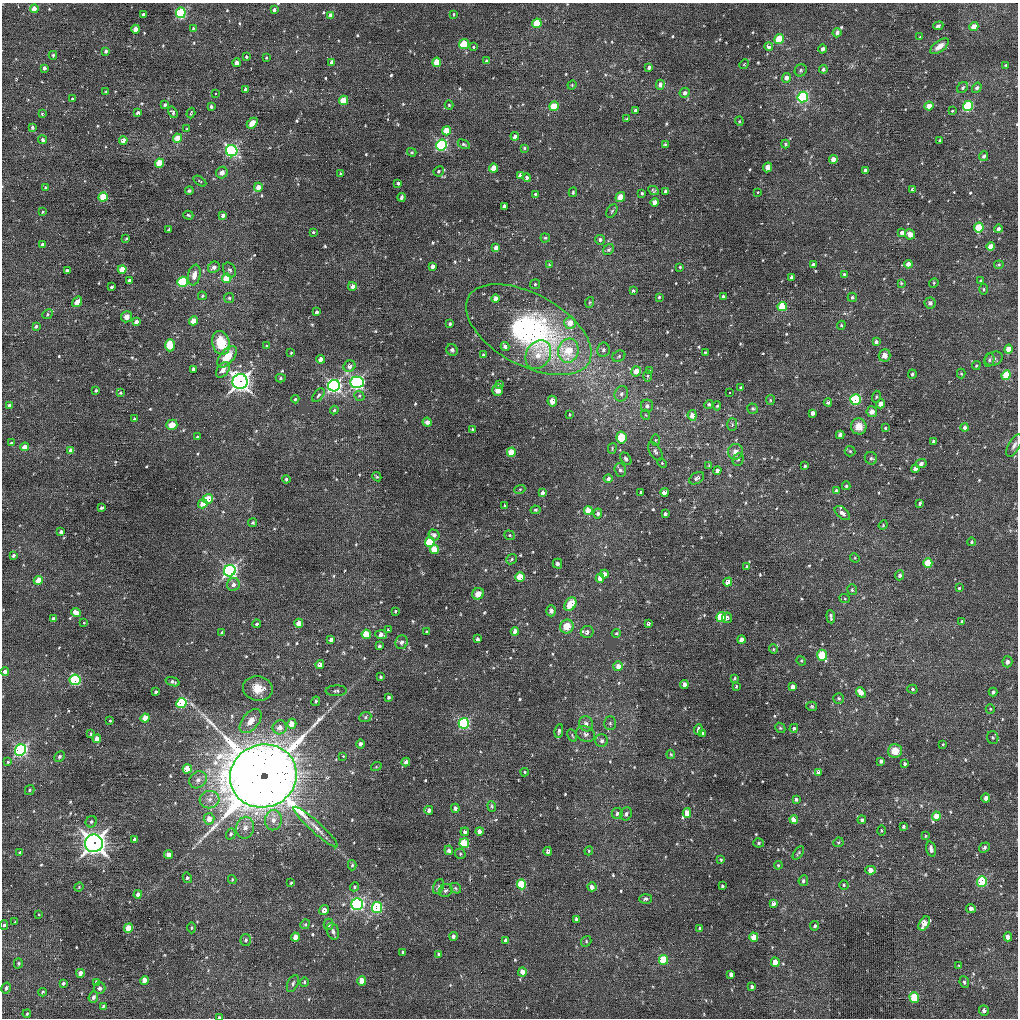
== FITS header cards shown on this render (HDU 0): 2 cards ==
NAXIS1  =                 1016 / length of data axis 1
NAXIS2  =                 1016 / length of data axis 2

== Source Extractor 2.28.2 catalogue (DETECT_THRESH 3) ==
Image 1016 x 1016 px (HDU 0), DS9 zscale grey, 1 PNG px = 1 image px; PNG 1020 x 1020 px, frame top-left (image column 1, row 1016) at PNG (2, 3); each listed source drawn as its Kron ellipse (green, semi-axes under 4 px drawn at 4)
Background 13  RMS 3.5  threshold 10.4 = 3 sigma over >= 5 px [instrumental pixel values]
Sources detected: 588; of the 588, the 500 brightest by FLUX_AUTO listed and drawn (88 fainter detections omitted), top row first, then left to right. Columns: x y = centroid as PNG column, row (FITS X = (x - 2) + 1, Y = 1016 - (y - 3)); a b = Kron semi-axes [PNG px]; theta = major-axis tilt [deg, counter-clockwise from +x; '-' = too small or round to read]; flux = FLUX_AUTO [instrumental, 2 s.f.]
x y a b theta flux
34 9 4 4 - 2.0e+03
274 10 4 3 - 7.4e+02
181 13 5 5 - 2.8e+04
454 14 4 3 - 2.4e+02
144 15 4 3 - 1.2e+03
330 15 4 3 - 1.0e+03
537 23 5 4 - 7.7e+03
938 26 5 4 - 5.5e+02
974 27 5 4 - 2.9e+03
193 28 3 2 - 2.4e+02
136 29 4 4 - 2.3e+03
837 33 5 4 - 8.2e+02
920 37 3 2 - 2.3e+02
779 39 5 4 - 7.7e+03
464 44 5 4 - 1.0e+04
769 46 4 4 - 1.6e+03
939 46 11 5 36 1.7e+03
474 47 3 3 - 1.4e+03
823 49 4 4 - 9.6e+02
106 51 3 3 - 5.0e+02
53 55 4 3 - 2.9e+02
246 57 3 3 - 2.8e+02
266 58 3 2 - 2.4e+02
486 61 4 3 - 4.2e+02
331 62 4 3 - 5.9e+02
437 62 5 4 - 6.6e+03
237 63 4 3 - 1.5e+03
744 64 5 4 - 2.7e+02
1005 65 4 4 - 2.3e+02
649 67 3 3 - 6.0e+02
44 68 4 3 - 6.4e+02
823 69 4 4 - 4.8e+02
801 70 6 5 - 4.5e+02
786 78 5 4 - 1.2e+03
572 85 5 4 - 2.3e+02
660 85 5 4 - 1.1e+03
963 88 6 5 - 4.5e+02
977 88 5 4 - 6.7e+02
245 89 4 3 - 4.2e+02
106 92 3 3 - 2.7e+02
216 93 3 3 - 6.4e+02
685 93 5 5 - 7.2e+02
803 97 5 5 - 3.2e+04
72 99 3 3 - 3.0e+02
343 100 5 4 - 6.0e+03
165 105 4 4 - 3.9e+02
449 105 4 4 - 2.5e+02
211 106 4 3 - 5.7e+02
554 106 5 4 - 7.5e+03
929 106 4 4 - 3.4e+03
968 106 5 5 - 2.3e+04
635 111 4 3 - 5.1e+02
952 111 4 3 - 2.3e+02
173 112 6 4 -58 4.1e+02
138 113 4 3 - 7.4e+02
191 113 5 2 - 2.2e+02
42 114 3 3 - 2.9e+02
627 119 4 3 - 2.8e+02
739 121 4 4 - 2.4e+02
252 123 6 4 44 1.7e+03
32 127 3 3 - 3.6e+02
187 129 3 3 - 3.1e+02
446 131 4 4 - 4.9e+03
515 136 4 3 - 6.7e+02
178 138 4 4 - 3.5e+03
43 140 4 3 - 4.0e+02
123 140 4 4 - 1.7e+03
940 140 4 3 - 3.4e+02
464 144 6 3 -28 3.5e+02
665 144 4 3 - 2.8e+02
785 144 4 4 - 2.6e+02
441 145 5 5 - 3.3e+04
524 148 4 3 - 3.3e+02
232 151 6 5 - 4.6e+04
412 152 5 4 - 2.9e+02
984 156 5 4 - 6.6e+02
833 159 4 4 - 2.0e+03
159 163 4 4 - 7.4e+03
768 167 5 4 - 1.3e+03
493 168 4 4 - 3.3e+03
865 170 4 3 - 5.6e+02
439 171 5 5 - 4.2e+02
222 173 6 5 - 1.3e+03
341 174 3 3 - 5.2e+02
520 175 4 4 - 1.2e+03
527 178 4 3 - 7.4e+02
200 181 7 3 -33 2.3e+02
398 183 3 3 - 4.4e+02
258 187 4 4 - 1.8e+03
45 188 3 3 - 1.6e+03
912 189 4 3 - 4.2e+02
189 191 4 3 - 3.4e+02
654 191 6 4 -27 3.7e+02
666 191 4 4 - 1.1e+03
573 192 5 3 - 3.2e+02
758 192 3 3 - 1.2e+03
642 193 3 3 - 3.1e+02
535 194 4 4 - 3.3e+02
103 197 4 4 - 7.8e+03
402 197 4 3 - 4.8e+02
620 197 5 4 - 2.6e+03
655 202 4 4 - 2.6e+03
504 206 4 3 - 7.7e+02
612 211 7 4 59 3.9e+02
43 212 3 2 - 2.4e+02
188 215 5 3 - 3.0e+02
223 215 4 4 - 7.2e+02
979 227 5 4 - 8.7e+03
998 229 4 4 - 7.2e+02
169 230 4 2 - 2.7e+02
313 232 3 3 - 1.7e+03
902 233 4 4 - 1.2e+03
910 234 5 5 - 1.6e+03
545 238 4 4 - 3.2e+02
126 239 3 2 - 2.3e+02
600 240 5 5 - 6.2e+02
42 244 3 3 - 5.8e+02
991 246 4 4 - 3.1e+03
496 248 4 4 - 1.7e+03
609 250 6 5 - 4.8e+02
813 264 4 3 - 4.4e+02
908 264 4 4 - 2.1e+03
549 265 4 4 - 2.7e+02
999 265 5 3 - 2.7e+02
432 266 4 3 - 1.0e+03
214 267 6 5 - 1.0e+03
680 267 3 3 - 2.3e+02
122 269 4 4 - 3.1e+03
67 270 4 3 - 6.2e+02
230 270 8 6 -55 6.3e+02
844 274 4 3 - 2.7e+02
194 275 10 6 79 1.9e+03
792 277 4 3 - 8.8e+02
227 278 5 4 - 6.1e+03
129 280 4 3 - 7.8e+02
981 280 4 4 - 2.7e+02
182 282 5 5 - 2.1e+04
901 283 4 4 - 2.5e+02
934 283 5 4 - 2.8e+02
535 284 5 5 - 2.9e+02
352 286 4 4 - 1.0e+03
111 287 3 3 - 3.1e+02
984 289 5 3 - 2.5e+02
633 291 3 3 - 4.2e+02
202 296 4 3 - 2.8e+02
659 297 3 3 - 3.3e+02
723 297 3 3 - 6.5e+02
852 297 4 4 - 4.0e+02
229 298 5 5 - 3.2e+02
496 299 4 4 - 2.0e+03
77 302 6 4 55 1.6e+03
590 302 5 4 - 2.6e+02
930 303 5 5 - 6.8e+02
782 306 5 4 - 1.0e+04
317 312 4 3 - 5.7e+02
48 314 5 4 - 3.5e+02
127 317 5 5 - 1.1e+03
193 321 4 4 - 3.4e+03
136 322 4 4 - 1.1e+03
570 323 6 5 - 2.7e+03
450 324 3 3 - 3.9e+02
841 325 4 4 - 2.6e+02
36 326 4 3 - 4.4e+02
529 330 69 36 -28 5.9e+04
876 342 4 3 - 7.1e+02
221 343 12 8 -76 6.8e+03
170 345 6 5 - 8.5e+03
266 346 4 3 - 2.6e+02
505 347 4 4 - 7.4e+02
1008 349 4 4 - 3.9e+03
452 350 6 5 - 5.0e+02
603 350 7 6 - 7.4e+02
568 351 12 10 74 7.4e+03
705 352 3 2 - 2.5e+02
291 353 3 3 - 2.4e+02
483 355 3 3 - 3.0e+02
538 355 15 12 61 3.4e+03
884 355 6 6 - 1.3e+03
619 356 7 5 30 4.6e+02
227 357 13 6 50 4.7e+03
321 359 4 4 - 1.4e+03
994 359 9 6 19 8.1e+02
989 360 7 5 76 4.5e+02
976 365 4 3 - 2.9e+02
349 366 6 5 - 1.2e+03
193 369 4 3 - 6.2e+02
223 370 9 5 52 1.6e+03
636 371 5 4 - 3.0e+03
650 371 3 3 - 1.1e+03
912 374 5 3 - 4.9e+02
961 374 5 4 - 2.6e+02
1006 375 5 4 - 9.2e+03
647 376 6 4 -89 3.6e+02
281 378 5 4 - 3.1e+02
240 382 7 7 - 1.5e+05
357 382 7 5 0 6.4e+04
499 384 4 3 - 3.2e+02
334 386 6 5 - 7.3e+04
740 388 4 3 - 3.5e+02
96 390 3 3 - 3.5e+02
497 390 6 5 - 1.4e+03
120 393 3 2 - 2.8e+02
729 393 3 3 - 6.0e+02
621 394 8 6 66 8.9e+02
318 395 8 4 51 5.7e+02
359 396 5 5 - 3.5e+02
876 397 6 4 72 2.9e+02
295 399 4 4 - 3.2e+02
856 399 5 5 - 2.3e+04
770 400 5 4 - 2.6e+02
552 401 5 4 - 1.6e+03
828 402 4 4 - 6.3e+02
709 404 4 4 - 3.9e+02
881 404 4 4 - 2.5e+03
9 405 3 3 - 5.0e+02
647 406 6 6 - 8.6e+02
717 406 4 4 - 2.8e+02
753 409 5 5 - 3.9e+02
334 410 4 4 - 3.2e+02
872 412 5 5 - 1.4e+03
813 413 4 4 - 1.2e+03
570 415 3 3 - 2.7e+02
646 415 5 3 - 2.3e+02
692 415 5 4 - 2.5e+03
134 419 3 3 - 3.3e+02
427 422 5 4 - 6.6e+02
732 424 6 5 - 4.9e+02
172 425 5 5 - 2.4e+03
859 426 8 7 - 2.7e+03
885 428 3 3 - 3.5e+02
965 428 4 4 - 8.0e+02
472 429 4 3 - 2.9e+02
840 435 4 4 - 7.9e+02
197 437 4 3 - 2.6e+02
621 438 6 5 - 1.0e+04
655 440 5 3 - 2.4e+02
934 442 4 3 - 9.8e+02
11 443 3 2 - 2.6e+02
1014 445 12 5 62 9.8e+02
25 447 4 4 - 2.4e+03
612 448 5 4 - 2.4e+02
71 450 4 4 - 8.6e+02
655 451 10 5 -58 6.9e+02
850 451 5 5 - 3.6e+02
511 452 4 4 - 5.7e+03
735 452 8 7 - 1.6e+03
871 458 6 6 - 5.9e+02
626 459 7 5 -56 5.5e+02
738 459 6 5 - 4.6e+02
662 463 5 3 - 2.3e+02
921 464 5 4 - 7.7e+02
709 465 4 4 - 2.3e+02
805 466 3 3 - 3.3e+02
915 469 4 3 - 1.7e+03
620 470 7 5 -71 6.6e+02
717 471 4 4 - 1.1e+03
377 477 5 4 - 3.1e+02
608 478 4 4 - 8.3e+02
696 478 8 5 31 6.7e+02
286 479 4 3 - 4.3e+02
846 486 4 4 - 3.3e+02
520 489 5 3 - 2.3e+02
836 491 4 4 - 6.6e+02
641 492 3 3 - 3.9e+02
664 492 4 3 - 2.8e+04
542 493 4 4 - 9.6e+02
208 499 5 4 - 6.1e+03
920 503 4 3 - 4.5e+02
203 504 5 4 - 2.7e+03
505 506 3 3 - 2.6e+02
102 508 4 3 - 4.7e+02
535 510 5 3 - 3.2e+02
588 510 4 4 - 3.6e+03
598 513 5 4 - 6.8e+02
842 513 9 5 -40 1.0e+03
665 514 4 3 - 7.7e+02
253 522 5 4 - 3.7e+02
883 525 5 4 - 2.6e+02
61 532 4 3 - 6.9e+02
434 535 6 5 - 8.8e+02
510 535 5 4 - 3.1e+02
430 542 5 4 - 1.1e+04
972 542 4 3 - 4.0e+02
434 549 5 4 - 5.9e+03
13 556 4 3 - 4.9e+02
855 558 5 4 - 2.7e+02
512 559 6 4 40 3.1e+02
928 563 5 4 - 8.2e+03
557 564 5 4 - 6.0e+02
747 567 4 3 - 6.7e+02
230 571 6 5 - 7.5e+04
604 574 4 4 - 1.6e+03
900 575 5 4 - 6.8e+02
520 577 5 5 - 5.6e+03
600 578 4 4 - 1.7e+03
38 580 5 4 - 2.7e+03
728 582 4 4 - 2.7e+03
233 584 6 6 - 8.8e+02
959 588 3 3 - 2.9e+02
852 590 5 5 - 4.4e+02
478 594 6 5 - 1.7e+03
845 599 5 3 - 2.4e+02
570 604 7 5 55 4.0e+03
395 611 3 3 - 2.6e+02
551 611 5 5 - 6.6e+02
76 612 5 4 - 2.0e+03
721 617 5 4 - 1.3e+04
831 617 7 3 -84 6.1e+02
727 618 5 5 - 7.5e+02
54 619 4 4 - 1.1e+03
962 621 4 3 - 3.2e+02
84 623 3 3 - 1.4e+03
299 623 4 4 - 3.0e+03
648 623 4 3 - 5.7e+02
257 624 4 3 - 3.3e+02
567 627 7 6 - 3.4e+03
388 630 3 3 - 3.7e+02
515 631 4 4 - 1.8e+03
427 632 3 3 - 3.4e+02
587 632 6 6 - 1.0e+03
222 633 4 3 - 4.5e+02
616 633 4 4 - 2.8e+02
366 634 4 4 - 5.5e+03
381 635 6 4 -5 1.4e+03
331 639 4 3 - 8.3e+02
477 639 4 3 - 5.8e+02
741 640 4 4 - 1.6e+03
401 642 7 6 - 7.6e+02
379 646 3 3 - 3.9e+02
773 649 5 4 - 2.7e+02
822 655 5 5 - 1.2e+04
801 661 5 4 - 2.7e+02
1007 662 5 5 - 1.0e+03
320 665 4 4 - 1.7e+03
618 666 5 4 - 1.7e+03
5 672 4 4 - 8.7e+02
381 677 4 3 - 3.1e+02
735 678 3 3 - 2.7e+02
75 680 5 5 - 2.3e+04
173 682 7 4 -18 5.2e+02
684 684 4 4 - 1.4e+03
736 686 3 2 - 2.3e+02
793 687 4 4 - 1.1e+03
258 688 15 12 -11 3.7e+03
912 689 5 4 - 3.4e+02
336 691 10 5 3 5.5e+02
156 692 3 3 - 3.7e+02
861 692 6 4 -49 2.4e+03
993 692 4 3 - 6.1e+02
389 697 3 3 - 3.6e+02
839 698 5 5 - 3.9e+02
316 701 5 4 - 4.0e+02
181 703 5 5 - 2.1e+04
812 706 5 4 - 3.6e+02
990 709 5 4 - 3.0e+02
365 717 6 5 - 3.9e+02
145 718 4 4 - 3.7e+03
110 721 3 3 - 1.5e+03
251 721 14 8 50 2.8e+03
464 723 5 5 - 2.9e+04
610 723 7 5 -89 4.4e+02
292 724 5 4 - 3.0e+03
586 724 8 7 - 1.1e+03
280 727 7 7 - 2.0e+03
780 728 5 4 - 3.1e+02
794 728 4 4 - 3.8e+02
698 730 5 3 - 5.9e+02
559 731 7 3 82 4.7e+02
703 733 4 3 - 5.6e+02
91 734 3 3 - 3.4e+02
586 734 9 7 -20 9.0e+02
572 735 6 3 -61 3.0e+02
993 737 6 5 - 4.2e+02
97 739 4 4 - 3.3e+03
602 741 6 6 - 6.7e+02
361 744 4 4 - 8.2e+02
943 744 3 3 - 2.2e+02
20 750 6 5 - 5.5e+04
895 751 7 6 - 3.4e+03
671 754 5 3 - 2.5e+02
59 756 6 4 46 4.1e+02
343 756 3 2 - 7.4e+02
881 761 4 3 - 6.2e+02
8 762 3 3 - 2.2e+03
406 762 4 4 - 1.1e+03
905 764 3 3 - 4.4e+02
376 767 5 3 - 2.3e+02
187 769 4 4 - 5.9e+03
525 772 4 3 - 2.7e+02
818 772 4 3 - 7.3e+02
263 776 34 31 19 1.3e+06
198 780 9 7 42 1.3e+03
30 790 5 4 - 4.3e+02
986 798 4 4 - 1.2e+03
796 799 4 3 - 4.5e+02
209 800 10 8 15 1.7e+03
492 806 5 4 - 3.1e+02
455 808 4 4 - 9.2e+02
429 810 4 4 - 8.4e+02
617 813 5 5 - 6.3e+02
687 813 5 4 - 2.5e+03
626 814 7 5 67 6.3e+02
936 816 4 4 - 4.4e+03
209 819 6 5 - 2.1e+03
794 819 4 4 - 3.3e+03
273 820 10 8 86 1.9e+03
862 820 4 3 - 6.2e+02
91 822 6 5 - 5.3e+02
903 826 3 3 - 4.0e+02
316 827 29 5 -42 2.4e+03
245 828 11 9 79 1.7e+03
881 830 5 2 - 2.2e+02
479 831 4 4 - 1.4e+03
465 832 4 4 - 8.1e+02
231 834 5 4 - 4.9e+02
926 836 3 3 - 2.3e+02
135 839 4 3 - 9.7e+02
838 842 5 5 - 3.1e+02
94 843 9 9 - 1.9e+05
464 843 5 4 - 1.2e+04
759 843 5 4 - 3.8e+02
984 847 6 4 35 5.4e+02
931 849 8 4 -77 1.1e+03
449 850 5 4 - 5.9e+02
548 851 4 4 - 8.4e+02
589 851 4 4 - 2.3e+02
20 852 3 3 - 2.2e+03
798 853 8 3 54 3.2e+02
460 854 5 5 - 3.1e+02
168 855 4 4 - 1.5e+03
721 860 4 3 - 2.3e+02
352 865 5 4 - 3.3e+02
778 865 4 3 - 2.4e+02
871 870 5 4 - 2.2e+03
187 878 5 4 - 5.9e+02
232 879 4 4 - 2.4e+02
803 881 5 4 - 4.8e+02
982 882 5 5 - 2.0e+04
291 883 3 2 - 2.4e+02
521 884 5 4 - 1.3e+04
844 885 4 4 - 3.3e+02
722 886 3 3 - 3.8e+02
79 887 5 4 - 2.6e+02
354 887 5 4 - 3.6e+02
439 887 8 5 68 5.0e+02
592 887 4 4 - 1.5e+03
455 888 6 5 - 3.5e+02
446 890 7 6 - 5.0e+02
138 894 4 4 - 1.0e+03
646 899 6 5 - 5.5e+02
773 903 4 4 - 8.2e+02
357 904 6 5 - 5.1e+04
377 908 5 5 - 2.2e+04
971 908 5 4 - 9.3e+02
324 910 5 4 - 1.6e+03
39 914 3 3 - 1.5e+03
576 919 4 3 - 7.8e+02
15 922 3 3 - 2.4e+02
924 923 8 5 60 3.7e+03
305 924 5 4 - 3.4e+02
328 924 5 5 - 6.7e+02
4 925 5 3 - 3.6e+02
815 926 5 4 - 4.1e+02
129 928 5 4 - 5.2e+03
191 928 6 3 89 2.6e+02
700 928 4 3 - 5.1e+02
333 931 8 6 -69 7.1e+02
453 936 4 3 - 7.4e+02
295 937 4 4 - 2.5e+03
754 937 4 4 - 5.2e+03
1008 937 4 4 - 1.9e+03
246 940 6 5 - 5.3e+02
506 940 3 3 - 8.0e+03
586 941 5 5 - 3.2e+02
403 952 3 3 - 4.0e+02
439 954 4 3 - 5.4e+02
663 960 5 4 - 1.1e+04
775 962 5 4 - 3.2e+03
18 963 5 4 - 3.2e+02
959 966 3 3 - 2.7e+02
522 972 4 4 - 1.9e+03
80 973 4 4 - 1.6e+03
731 974 4 4 - 1.1e+03
145 980 4 4 - 2.7e+03
362 981 5 4 - 3.1e+03
96 982 4 3 - 9.6e+02
304 982 4 4 - 2.8e+02
964 982 6 4 -66 4.9e+02
63 983 4 3 - 4.9e+02
293 983 9 5 66 5.8e+02
752 987 4 3 - 5.3e+02
6 988 5 4 - 7.7e+02
99 988 6 5 - 6.6e+02
42 992 4 2 - 3.9e+02
93 997 6 4 67 6.6e+02
914 998 5 4 - 1.1e+04
103 1006 4 3 - 3.5e+02
984 1010 5 5 - 7.6e+02
27 1014 4 3 - 2.5e+02
219 1017 3 3 - 3.5e+02
At the frame edge (FLAGS 8, measured only in part): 1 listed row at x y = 219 1017
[88 fainter detections neither listed nor drawn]

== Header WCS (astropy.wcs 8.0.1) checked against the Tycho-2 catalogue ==
Header WCS as astropy/WCSLIB reads it (applying the file's SIP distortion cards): RA---SIN-SIP/DEC--SIN-SIP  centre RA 14:04:05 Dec +29:24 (211.02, +29.41 deg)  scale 2.76 arcsec/px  FOV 46.7' x 46.4'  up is +26 deg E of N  parity normal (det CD < 0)
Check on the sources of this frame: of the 60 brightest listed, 25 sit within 4.1 arcsec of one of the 33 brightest Tycho-2 stars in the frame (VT <= 13.59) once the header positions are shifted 0.14 arcsec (0.10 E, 0.10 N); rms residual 1.41 arcsec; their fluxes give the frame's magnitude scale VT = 22.28 - 2.5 log10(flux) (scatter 0.41 mag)
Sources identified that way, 24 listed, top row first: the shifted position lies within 4.1 arcsec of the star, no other Tycho-2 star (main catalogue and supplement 1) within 8.2 arcsec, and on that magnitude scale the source's flux lands within +1.5 / -3 mag of the star's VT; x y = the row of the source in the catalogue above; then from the Tycho-2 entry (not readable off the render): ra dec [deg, ICRS J2000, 3 dp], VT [Tycho-2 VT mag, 2 dp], TYC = Tycho-2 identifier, HIP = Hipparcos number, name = IAU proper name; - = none
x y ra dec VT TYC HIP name
181 13 211.474 +29.637 10.96 2012-1140-1 - -
537 23 211.187 +29.749 12.56 2012-822-1 - -
779 39 210.988 +29.819 12.17 2012-461-1 - -
464 44 211.237 +29.710 12.16 2012-701-1 - -
803 97 210.947 +29.787 12.10 2012-868-1 - -
968 106 210.812 +29.836 12.26 2012-945-1 - -
441 145 211.216 +29.634 12.11 2012-544-1 - -
232 151 211.380 +29.560 10.14 2012-904-1 - -
568 351 211.036 +29.536 12.06 2012-1123-1 - -
240 382 211.284 +29.405 10.52 2012-1011-1 - -
334 386 211.208 +29.434 10.86 2012-566-1 - -
856 399 210.790 +29.597 11.17 2012-1004-1 - -
928 563 210.670 +29.509 11.86 2012-260-1 - -
230 571 211.220 +29.272 10.03 2012-937-1 - -
721 617 210.814 +29.404 11.58 2012-739-1 - -
822 655 210.719 +29.411 12.05 2012-916-1 - -
75 680 211.301 +29.145 11.38 2012-238-1 - -
181 703 211.208 +29.165 11.87 2012-781-1 - -
263 776 211.115 +29.143 8.09 2012-259-1 68765 -
94 843 211.224 +29.039 9.45 2012-722-1 68793 -
982 882 210.508 +29.308 11.42 2012-863-1 - -
357 904 210.993 +29.085 11.86 2012-247-1 - -
377 908 210.977 +29.090 11.13 2012-674-1 - -
663 960 210.731 +29.149 13.59 2012-602-1 - -